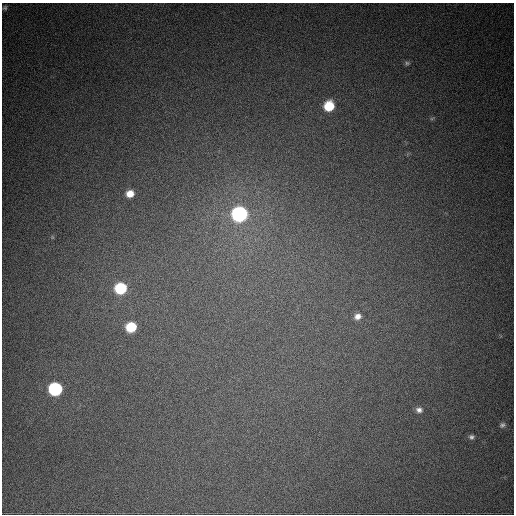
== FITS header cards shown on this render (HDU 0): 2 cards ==
NAXIS1  =                  512
NAXIS2  =                  512

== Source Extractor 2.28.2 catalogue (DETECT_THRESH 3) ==
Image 512 x 512 px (HDU 0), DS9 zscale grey, 1 PNG px = 1 image px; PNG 516 x 516 px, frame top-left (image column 1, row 512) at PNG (2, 3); no overlay
Background 829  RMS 22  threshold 67.1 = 3 sigma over >= 5 px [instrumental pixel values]
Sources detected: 14; all 14 listed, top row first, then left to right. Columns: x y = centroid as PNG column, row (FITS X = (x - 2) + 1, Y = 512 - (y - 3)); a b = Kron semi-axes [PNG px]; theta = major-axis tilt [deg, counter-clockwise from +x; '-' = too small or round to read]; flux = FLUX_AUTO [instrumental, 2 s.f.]
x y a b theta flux
5 8 6 5 - 2900
407 63 8 5 -1 3200
329 106 8 7 - 54000
432 118 6 4 19 2200
130 194 8 7 - 17000
239 214 9 8 - 370000
52 237 6 3 -72 1500
120 288 8 7 - 100000
357 316 7 6 - 8700
131 327 8 7 - 59000
55 389 8 8 - 200000
419 410 7 6 - 6200
502 425 8 7 - 4700
471 437 8 6 0 4300